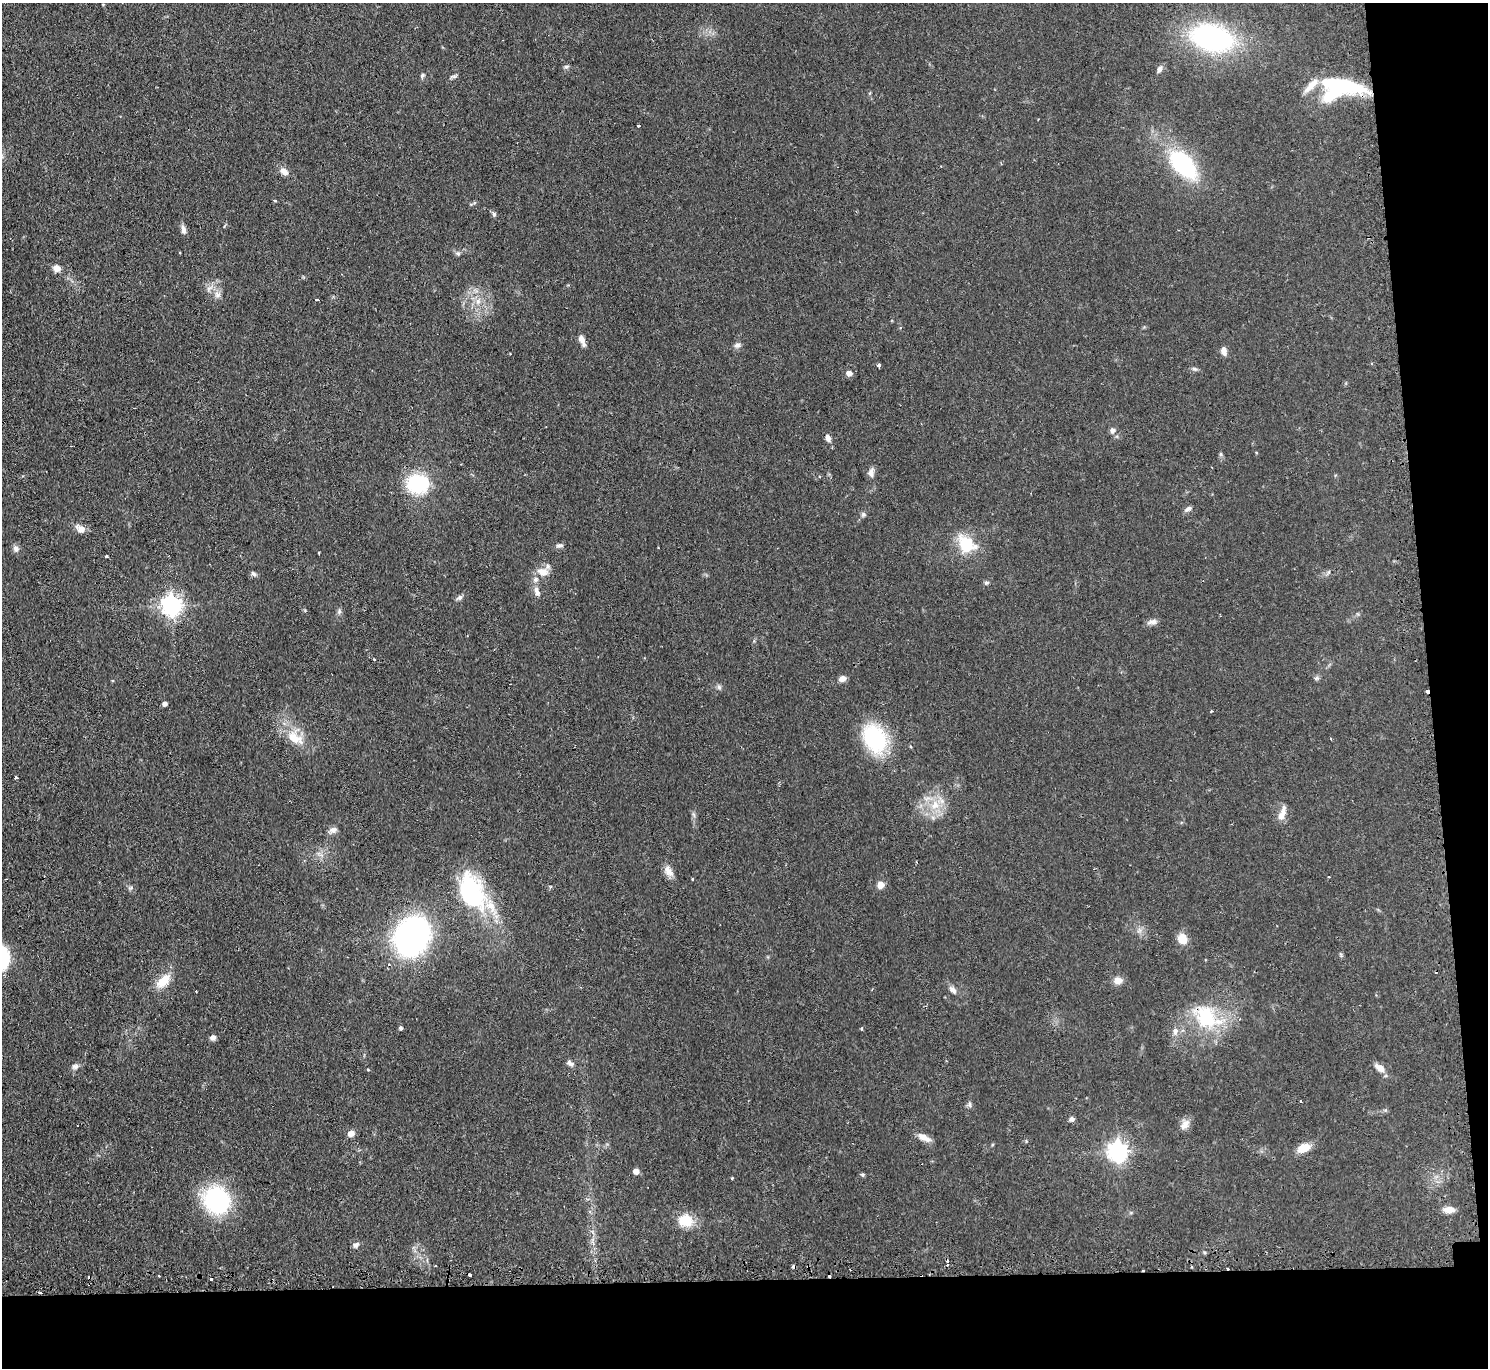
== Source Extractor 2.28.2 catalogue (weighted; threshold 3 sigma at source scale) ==
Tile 9 of 3 x 3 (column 3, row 3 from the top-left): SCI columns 2998-4483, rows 145-1510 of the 4510 x 4473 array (HDU 1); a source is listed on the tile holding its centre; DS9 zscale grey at full resolution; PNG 1490 x 1370 px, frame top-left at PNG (2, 3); no overlay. Shown black and unused: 10% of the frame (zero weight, under 2 of 3 exposures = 4% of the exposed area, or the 3 px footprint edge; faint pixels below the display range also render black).
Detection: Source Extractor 2.28.2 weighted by HDU 2 'WHT'; one run over the whole footprint, this tile lists its part. Background 0.054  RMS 0.0061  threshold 0.0275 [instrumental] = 3 sigma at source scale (4.5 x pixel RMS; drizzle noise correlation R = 1.50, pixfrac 1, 0.05/0.05 arcsec/px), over >= 5 px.
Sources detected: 106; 1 inside a brighter object's white glare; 9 cosmic-ray / hot-pixel residue — not listed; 4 inside a brighter listed object's ellipse — not listed separately; the other 92 listed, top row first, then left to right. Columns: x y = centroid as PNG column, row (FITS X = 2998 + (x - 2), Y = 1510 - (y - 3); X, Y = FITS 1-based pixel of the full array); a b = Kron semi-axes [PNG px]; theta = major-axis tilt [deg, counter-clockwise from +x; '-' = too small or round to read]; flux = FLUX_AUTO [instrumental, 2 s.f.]
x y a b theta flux
1212 38 40 24 -14 120
566 67 7 5 28 1.1
1159 69 9 6 72 2.2
422 75 6 5 - 1.1
454 76 11 4 16 1.3
1345 85 53 15 -9 42
638 126 3 3 - 1.1
1183 164 31 17 -48 64
284 172 12 8 -39 3.8
275 201 3 3 - 0.99
494 214 6 5 - 1.2
183 230 12 5 -78 2.8
458 253 7 5 -44 1.3
57 268 8 7 - 4
209 288 7 4 18 1.5
217 295 10 8 -38 3
317 299 4 2 - 1.1
478 301 9 7 75 3.4
900 327 4 4 - 0.94
582 340 13 5 -67 4
737 345 8 7 - 2.1
1224 351 10 6 -78 3.6
879 365 3 3 - 3.5
1194 369 8 5 -19 1.2
849 373 7 6 - 2.8
1112 430 7 6 - 2.6
828 438 10 6 -66 2.7
871 472 13 7 82 2.8
417 484 20 16 -1 45
1188 509 10 5 30 1.9
863 514 8 5 64 1.3
81 529 13 8 -30 4.1
966 544 24 17 -39 21
559 545 10 5 0 1.5
16 548 9 6 -69 2.2
319 553 3 3 - 1.3
106 557 3 3 - 1.3
543 572 14 10 -15 6.8
253 574 8 5 -39 1.4
986 583 7 5 17 1
537 592 13 6 -68 3.4
460 597 7 6 - 1.6
171 605 8 7 - 330
339 612 7 5 80 1.3
1152 622 13 6 11 2.9
1316 678 7 5 20 1.2
842 679 8 7 - 2.9
719 687 8 4 -46 1.3
165 704 4 4 - 2.3
1211 711 3 3 - 0.75
295 738 27 14 -32 14
875 739 27 19 -59 60
16 777 3 3 - 0.79
935 805 14 11 80 9.8
1282 813 22 7 71 4.9
694 815 7 4 -71 1.2
333 830 10 8 10 2.7
668 871 15 9 -51 4.9
692 879 3 2 - 0.89
880 885 8 8 - 3.9
471 892 41 25 -66 66
412 936 21 17 67 330
1182 939 11 10 - 7.9
163 981 23 11 45 10
1118 981 11 9 -1 4.4
953 990 11 6 -50 2.6
1206 1017 35 28 -66 38
400 1028 4 4 - 1.4
861 1028 4 3 - 0.75
1175 1031 11 7 78 3
213 1038 6 6 - 2.4
570 1063 10 6 -38 2.2
75 1066 9 7 15 2
1380 1068 14 8 -37 4.8
368 1070 3 3 - 1.1
969 1104 8 5 -87 1.4
1071 1119 6 6 - 1.8
1185 1124 16 9 53 4.4
351 1133 7 6 - 3.6
924 1137 17 7 -27 5.1
1304 1148 13 8 26 9.4
1118 1151 7 7 - 320
636 1171 6 6 - 3
863 1175 6 4 -71 0.78
217 1200 29 27 -45 62
1448 1210 13 7 1 4.8
686 1220 17 14 -6 14
356 1245 8 6 35 2.1
794 1266 4 3 - 8.1
470 1275 3 3 - 2.9
211 1279 3 3 - 1
40 1293 3 2 - 1.2
Overlapping masked pixels (flux is a lower limit): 3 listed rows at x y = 1206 1017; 794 1266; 40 1293